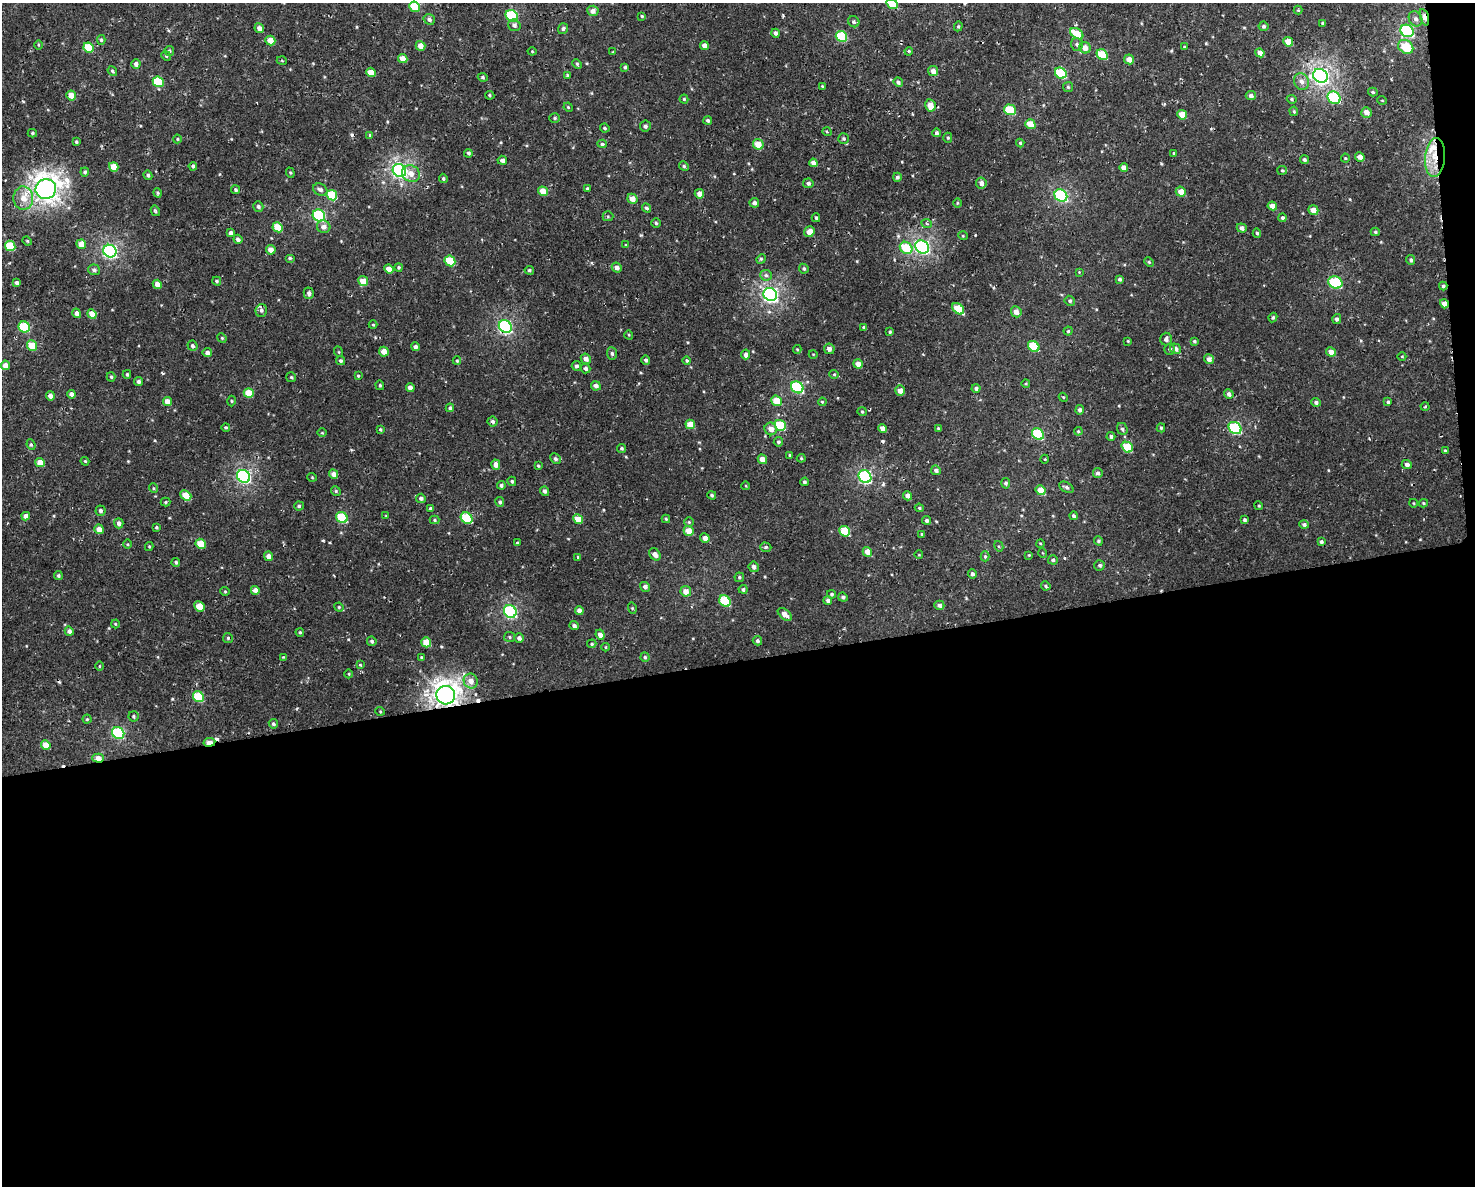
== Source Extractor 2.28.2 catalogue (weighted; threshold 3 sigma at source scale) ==
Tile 12 of 3 x 4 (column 3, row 4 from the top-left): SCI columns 2966-4438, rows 58-1241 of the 4503 x 4796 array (HDU 1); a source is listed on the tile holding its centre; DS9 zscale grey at full resolution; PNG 1477 x 1188 px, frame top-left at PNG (2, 3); each listed source drawn as its Kron ellipse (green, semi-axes under 4 px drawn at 4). Shown black and unused: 45% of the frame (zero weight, under 2 of 3 exposures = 2% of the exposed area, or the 3 px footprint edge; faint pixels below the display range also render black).
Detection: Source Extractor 2.28.2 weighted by HDU 2 'WHT'; one run over the whole footprint, this tile lists its part. Background 0.00454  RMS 0.004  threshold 0.0182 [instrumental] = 3 sigma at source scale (4.5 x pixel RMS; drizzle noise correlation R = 1.50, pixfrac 1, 0.0396/0.0396 arcsec/px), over >= 5 px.
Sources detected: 403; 6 cosmic-ray / hot-pixel residue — neither listed nor drawn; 2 inside a brighter listed object's ellipse — not listed separately; the other 395 listed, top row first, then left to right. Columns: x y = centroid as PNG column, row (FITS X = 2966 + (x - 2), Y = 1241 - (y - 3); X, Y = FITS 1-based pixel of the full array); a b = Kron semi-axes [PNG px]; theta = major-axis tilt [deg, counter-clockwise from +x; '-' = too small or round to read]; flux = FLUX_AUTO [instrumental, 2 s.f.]
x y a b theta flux
892 4 6 5 - 11
415 7 5 5 - 11
1298 10 4 4 - 0.36
593 11 5 5 - 1.9
512 16 6 5 - 31
642 16 3 3 - 0.41
1424 17 8 4 -74 3.8
1416 19 8 6 -57 1.5
429 20 6 5 - 1.1
854 22 6 5 - 0.76
1322 23 3 3 - 0.44
514 25 6 6 - 1.2
958 26 5 4 - 0.5
1263 26 5 5 - 0.79
259 28 5 4 - 1.8
563 29 5 5 - 0.87
1407 31 7 6 - 50
776 33 4 4 - 1.1
1077 34 7 5 -33 9.1
841 36 6 5 - 19
101 40 5 4 - 0.69
270 41 5 4 - 4.5
1288 42 5 4 - 4.6
1077 44 6 6 - 0.89
38 45 5 3 - 0.38
704 45 5 4 - 1.9
420 46 5 4 - 3
89 47 5 5 - 11
1184 47 3 3 - 0.3
1406 47 8 6 -36 11
1085 48 6 5 - 3
169 51 5 5 - 0.62
532 51 4 4 - 0.36
909 51 4 3 - 0.41
613 52 3 3 - 0.32
1260 53 5 4 - 2.8
1102 55 6 5 - 11
166 56 5 4 - 0.46
403 59 5 4 - 3.4
1129 59 5 4 - 3.1
282 61 5 3 - 0.33
136 64 5 4 - 1.3
577 64 5 4 - 0.54
625 67 4 4 - 0.62
112 71 5 4 - 0.67
933 71 5 5 - 2.4
371 72 5 4 - 3.7
1061 73 6 5 - 20
568 75 4 3 - 0.49
1320 76 8 6 -30 130
483 77 5 4 - 0.56
158 82 5 5 - 13
898 82 5 4 - 0.91
1302 82 8 7 - 2
822 86 4 3 - 0.44
1068 87 5 5 - 0.54
1373 92 5 4 - 0.63
71 95 5 4 - 4.4
490 95 4 4 - 0.44
1251 96 5 4 - 1.3
1334 98 7 5 -36 24
684 99 4 4 - 0.45
1292 99 5 4 - 0.55
1382 100 5 3 - 0.29
930 105 6 5 - 5
568 107 5 3 - 0.36
1010 110 6 5 - 11
1294 111 5 4 - 0.46
1366 112 5 5 - 2.7
1182 115 5 4 - 5.9
555 118 5 4 - 0.57
708 120 4 4 - 0.71
1030 124 5 4 - 6.4
645 126 5 5 - 1.1
605 128 5 3 - 0.52
827 132 5 3 - 0.38
32 133 5 4 - 0.59
936 133 4 4 - 0.96
370 135 4 4 - 0.51
948 138 5 4 - 0.5
177 139 4 4 - 0.45
844 139 5 5 - 0.66
76 142 4 3 - 0.63
1020 143 4 4 - 0.5
602 144 4 4 - 0.77
758 144 5 5 - 5.6
468 153 4 4 - 0.76
1174 153 4 4 - 0.37
1360 157 5 4 - 2.2
1345 158 4 4 - 0.43
1435 158 19 10 84 7.6
502 160 5 4 - 1.6
1304 160 5 4 - 0.68
813 163 4 4 - 2.5
193 166 4 3 - 0.79
684 166 5 4 - 0.56
114 167 5 4 - 5.4
1124 168 4 4 - 2.5
399 170 7 6 - 100
1282 170 5 4 - 0.5
85 172 4 4 - 0.6
290 173 5 4 - 0.47
411 174 9 8 - 3
148 175 5 4 - 0.71
897 177 4 4 - 0.92
443 178 5 4 - 0.63
808 183 5 4 - 0.97
981 183 5 5 - 1.9
46 189 10 10 - 290
587 189 3 3 - 0.52
236 190 5 4 - 0.62
320 190 7 5 -25 1.2
543 191 5 4 - 4.1
1181 192 5 5 - 3.4
158 193 5 3 - 0.45
699 194 5 4 - 2.5
332 195 6 5 - 12
1061 196 7 5 -39 51
23 198 12 10 -87 4.7
632 199 5 5 - 3.4
754 203 5 4 - 1.3
957 203 5 3 - 0.38
1272 206 4 4 - 2.9
258 207 5 4 - 0.84
646 208 4 4 - 0.75
1313 210 5 4 - 3.5
155 211 5 4 - 0.55
319 216 6 5 - 39
608 216 5 5 - 0.53
816 218 4 3 - 0.55
1283 218 4 4 - 0.83
656 223 5 5 - 0.57
927 224 5 3 - 0.48
278 227 5 4 - 7.9
324 227 7 6 - 1.9
1242 228 5 4 - 1.6
809 232 5 5 - 3.3
1375 232 4 4 - 0.55
230 233 4 4 - 1.2
1257 233 5 4 - 0.58
963 236 5 3 - 0.33
238 239 5 4 - 1.2
27 241 4 4 - 0.38
81 244 5 4 - 3.8
626 245 4 4 - 0.38
10 246 5 5 - 12
922 247 7 6 - 84
906 248 7 5 -40 12
271 250 5 4 - 3
110 251 7 6 - 83
290 258 5 4 - 0.54
761 259 5 4 - 0.59
1411 260 5 4 - 0.84
450 261 6 5 - 11
1149 262 5 4 - 0.45
399 267 4 4 - 0.49
617 267 5 4 - 2
389 269 5 4 - 3.4
804 269 5 4 - 0.64
94 270 6 5 - 0.86
529 270 4 4 - 0.68
1079 272 4 4 - 0.3
766 275 6 5 - 0.95
1119 279 4 4 - 0.76
217 281 4 4 - 0.61
363 281 5 4 - 5.2
1335 282 7 6 - 25
17 283 4 3 - 0.91
157 284 4 4 - 2.4
1443 286 4 4 - 0.73
309 293 6 5 - 1.2
770 295 7 6 - 110
1070 301 5 5 - 0.74
1444 304 4 4 - 3.4
958 309 7 5 -42 9.7
261 310 6 5 - 1
1016 312 6 5 - 2.5
77 313 5 4 - 1.8
92 314 5 4 - 4.4
1273 317 5 3 - 0.57
1337 319 5 4 - 1.1
373 325 4 4 - 0.4
24 327 6 5 - 19
505 327 7 6 - 61
864 327 4 4 - 0.75
1068 331 4 4 - 0.45
890 332 4 3 - 0.53
629 335 4 3 - 0.3
222 338 5 4 - 0.43
1166 339 6 6 - 1.4
1128 341 3 3 - 0.35
1194 341 4 3 - 0.53
32 346 5 5 - 7.8
192 346 5 5 - 0.83
1034 346 6 5 - 12
415 347 4 4 - 1.1
797 349 4 4 - 0.39
829 349 5 5 - 1.4
1170 349 5 5 - 0.8
1175 349 6 5 - 1.8
339 352 5 3 - 0.37
384 352 5 4 - 3.3
1331 352 5 4 - 2.7
207 353 4 4 - 1.5
612 353 6 5 - 0.84
746 354 5 4 - 1.1
813 354 4 3 - 0.28
1402 356 4 3 - 0.32
586 359 5 5 - 2.3
1209 359 5 5 - 1.8
646 360 5 4 - 0.92
687 360 4 4 - 0.53
341 361 5 4 - 0.79
457 361 4 4 - 0.43
858 364 5 4 - 2.8
5 365 5 4 - 2.5
576 366 5 4 - 0.91
585 368 5 4 - 1
127 374 4 3 - 0.52
834 374 4 4 - 0.48
358 376 3 2 - 0.39
111 377 4 4 - 0.66
291 377 5 5 - 0.56
138 382 4 4 - 1
1026 384 4 3 - 0.36
380 385 5 4 - 0.49
596 386 5 4 - 1.5
410 387 4 4 - 1.8
797 387 6 5 - 39
976 388 4 4 - 0.91
900 391 5 5 - 2.5
249 393 5 5 - 6.8
71 394 4 4 - 1.5
1229 394 5 4 - 1.5
50 396 4 4 - 2.2
1063 397 4 3 - 0.37
167 401 5 4 - 3.1
232 401 5 3 - 0.37
776 401 6 5 - 5.9
822 402 4 3 - 0.42
1316 402 5 4 - 1
1388 402 4 3 - 0.57
1425 407 4 3 - 0.42
450 408 4 4 - 0.75
1080 410 4 4 - 1
862 412 5 4 - 0.45
493 421 5 5 - 0.93
690 424 5 4 - 4.6
780 425 6 5 - 14
226 427 4 3 - 0.48
883 428 4 4 - 2.3
938 428 4 3 - 0.41
1161 428 4 4 - 0.48
1235 428 7 5 -41 31
771 429 6 6 - 3
1122 429 6 5 - 0.92
380 430 4 3 - 0.49
1078 431 4 4 - 0.45
322 433 5 3 - 0.35
1038 434 6 5 - 19
1111 436 4 4 - 1
778 442 5 4 - 0.68
31 445 5 4 - 0.52
1127 447 6 5 - 11
622 448 4 4 - 0.55
1445 450 4 3 - 0.44
790 455 4 3 - 0.44
801 458 4 4 - 0.42
555 459 6 4 -44 0.89
762 459 5 4 - 2.8
1045 459 4 3 - 0.28
85 461 4 3 - 0.38
40 463 5 4 - 4.2
1407 464 5 4 - 1.4
496 465 5 4 - 2.1
538 466 4 3 - 0.41
936 470 5 4 - 0.98
1098 473 5 5 - 0.87
334 474 5 4 - 2.4
244 476 7 6 - 81
312 477 5 3 - 0.32
865 477 7 6 - 62
512 481 4 4 - 0.65
804 482 4 4 - 0.72
1006 483 5 4 - 0.9
501 485 4 4 - 0.85
746 486 4 3 - 0.3
1066 487 8 5 -31 0.97
153 488 5 3 - 0.38
1041 490 5 4 - 4.8
336 491 5 4 - 0.52
545 491 5 4 - 1.1
186 495 6 4 -40 6.4
712 495 4 4 - 0.59
907 496 4 4 - 1.9
421 498 5 4 - 1
165 502 5 4 - 0.45
500 502 5 4 - 0.66
1413 503 4 3 - 0.3
1423 503 4 4 - 0.44
299 506 5 4 - 0.69
1259 506 4 3 - 0.39
919 508 4 4 - 0.48
430 509 4 4 - 0.74
100 511 5 5 - 1
26 516 4 4 - 2.2
386 516 4 3 - 0.28
1073 516 4 4 - 0.75
342 518 6 5 - 19
467 518 6 5 - 18
578 519 5 4 - 5
666 519 4 3 - 0.49
434 520 5 4 - 0.58
927 520 4 4 - 0.83
1244 520 4 3 - 0.78
689 522 5 5 - 0.47
119 523 5 4 - 1.6
1304 524 5 4 - 0.87
156 527 3 3 - 0.51
99 529 5 4 - 3.4
689 531 5 4 - 5.1
845 531 6 5 - 12
922 534 3 2 - 0.42
705 538 5 4 - 2
1098 541 5 4 - 0.54
517 542 3 2 - 0.3
1321 542 4 4 - 0.76
1040 543 4 2 - 0.29
128 544 5 3 - 0.38
201 544 5 4 - 6.7
149 546 4 4 - 0.43
999 546 5 4 - 0.48
766 547 5 4 - 0.58
867 552 5 4 - 3.5
1043 553 5 3 - 0.32
655 554 7 5 -52 1.9
919 555 4 3 - 0.27
1029 555 4 4 - 0.34
268 556 5 4 - 2.2
985 556 5 4 - 0.58
578 557 3 3 - 0.42
1053 560 5 4 - 0.81
176 562 4 4 - 0.69
1100 565 5 5 - 0.8
754 567 5 5 - 1.5
972 574 5 4 - 0.9
58 576 4 4 - 0.66
739 577 5 4 - 0.7
1046 586 5 3 - 0.59
645 587 5 4 - 1.4
743 589 4 4 - 0.77
255 590 4 4 - 2.4
225 591 4 4 - 0.42
686 591 5 5 - 3.4
832 594 4 4 - 0.63
843 597 5 4 - 0.83
828 600 4 4 - 1
725 601 6 5 - 19
939 605 5 4 - 1.4
200 606 5 4 - 5.7
339 607 5 4 - 0.43
632 608 6 3 -73 0.41
579 610 4 4 - 2
510 611 7 6 - 54
785 614 8 5 -40 3
115 624 4 4 - 0.37
574 626 5 4 - 1.1
69 631 5 4 - 1.5
300 632 4 3 - 0.47
600 635 5 4 - 2.4
510 637 5 5 - 0.65
228 638 5 5 - 0.61
519 638 4 4 - 1.3
372 641 5 4 - 0.89
757 641 5 4 - 0.9
426 642 5 4 - 5.7
592 644 5 4 - 0.53
606 647 4 3 - 0.33
283 657 4 3 - 0.31
422 657 4 4 - 0.72
645 657 4 4 - 0.6
360 665 3 3 - 0.35
99 666 5 3 - 0.35
349 674 4 3 - 0.32
471 681 7 7 - 3
446 695 9 9 - 270
198 697 6 5 - 16
380 711 5 3 - 0.35
134 716 5 5 - 0.63
87 719 4 4 - 0.43
273 724 5 4 - 0.83
118 733 6 5 - 36
209 742 6 3 9 4.4
46 745 5 4 - 4.7
98 758 6 4 -1 3.5
Overlapping masked pixels (flux is a lower limit): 7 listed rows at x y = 1424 17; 1435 158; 1443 286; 1444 304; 446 695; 209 742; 98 758
Isophote crosses this tile's border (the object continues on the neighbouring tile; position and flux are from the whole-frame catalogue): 1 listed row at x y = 892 4